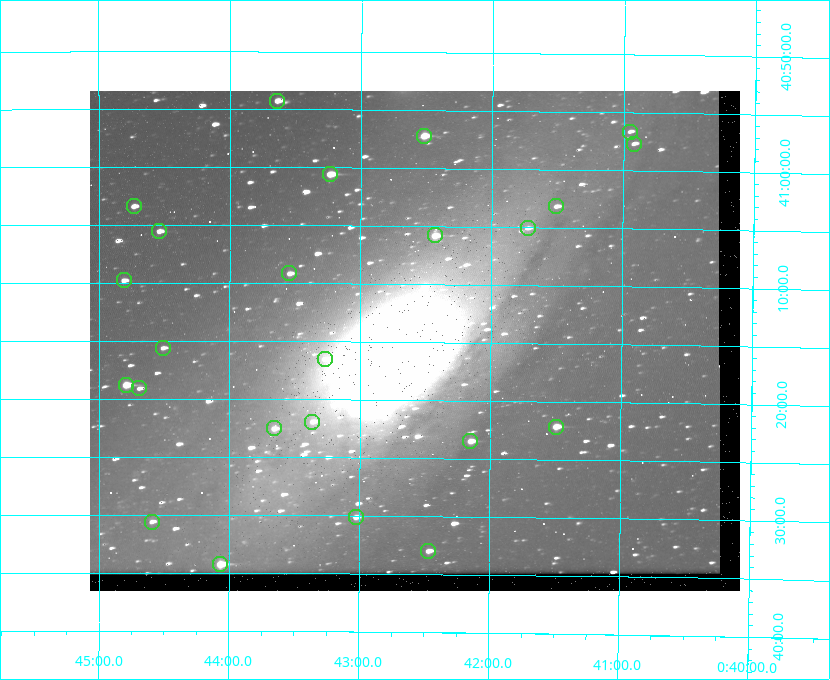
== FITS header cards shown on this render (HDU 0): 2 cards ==
NAXIS1  =                  650
NAXIS2  =                  500

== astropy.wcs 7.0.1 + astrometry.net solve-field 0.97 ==
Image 650 x 500 px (HDU 0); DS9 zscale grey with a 90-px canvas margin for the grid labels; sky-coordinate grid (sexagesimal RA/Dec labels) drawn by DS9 from the SOLVED WCS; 24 Tycho-2 reference stars matched to detected sources circled (green)
Header WCS: none
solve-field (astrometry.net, Tycho-2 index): SOLVED blind (the file carries no WCS)
Solved WCS: RA---TAN-SIP/DEC--TAN-SIP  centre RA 00:42:35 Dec +41:15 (10.65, +41.25 deg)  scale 5.18 arcsec/px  FOV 56.1' x 43.1'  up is +180 deg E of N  parity flipped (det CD > 0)
(file carries no celestial WCS; the grid is the blind solution)
Tycho-2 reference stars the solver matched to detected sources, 24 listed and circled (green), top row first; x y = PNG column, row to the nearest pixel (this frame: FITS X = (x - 90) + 1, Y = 500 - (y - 91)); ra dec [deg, ICRS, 3 dp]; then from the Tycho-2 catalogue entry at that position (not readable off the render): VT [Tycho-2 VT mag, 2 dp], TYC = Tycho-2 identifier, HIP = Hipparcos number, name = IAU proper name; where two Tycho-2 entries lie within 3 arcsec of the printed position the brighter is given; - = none
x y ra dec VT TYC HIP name
277 101 10.910 +40.904 10.39 2801-1024-1 - -
630 132 10.238 +40.944 11.79 2801-2058-1 - -
424 136 10.629 +40.954 9.37 2801-2009-1 3333 -
634 144 10.230 +40.961 11.47 2801-2047-1 - -
330 174 10.809 +41.009 9.29 2801-2078-1 - -
134 206 11.183 +41.057 10.65 2801-1540-1 - -
556 206 10.377 +41.053 11.36 2801-2079-1 - -
528 228 10.431 +41.085 11.65 2801-2062-1 - -
159 231 11.135 +41.093 10.71 2801-1503-1 - -
435 235 10.609 +41.097 10.73 2801-2063-1 - -
289 273 10.886 +41.153 10.99 2801-2037-1 - -
124 280 11.202 +41.163 10.95 2801-1544-1 - -
163 348 11.127 +41.260 11.28 2805-390-1 - -
325 359 10.818 +41.276 11.21 2805-2125-1 - -
126 385 11.198 +41.314 9.30 2805-117-1 - -
139 388 11.172 +41.318 11.25 2805-108-1 - -
312 422 10.841 +41.366 11.19 2805-2131-1 - -
556 427 10.374 +41.370 10.16 2805-213-1 - -
274 428 10.914 +41.376 10.74 2805-2142-1 - -
470 441 10.538 +41.392 10.59 2805-2135-1 - -
356 517 10.757 +41.502 11.21 2805-2136-1 - -
152 522 11.148 +41.510 11.65 2805-2178-1 - -
428 551 10.616 +41.550 10.67 2805-2192-1 - -
220 564 11.016 +41.571 9.16 2805-2199-1 3447 -